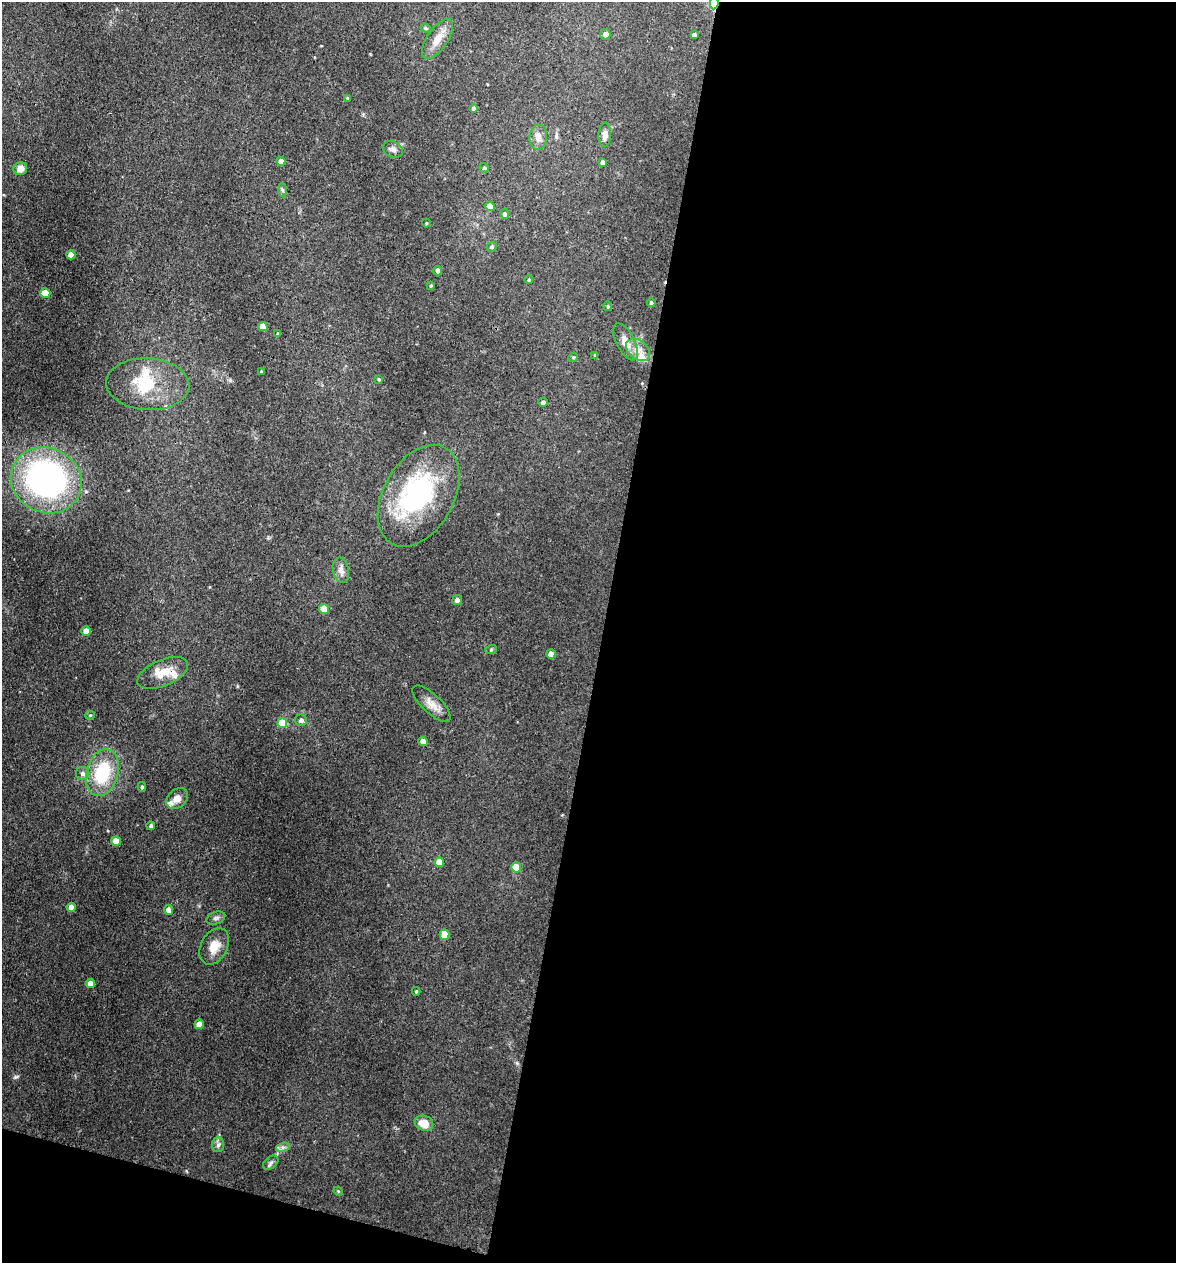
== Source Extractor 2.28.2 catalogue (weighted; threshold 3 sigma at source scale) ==
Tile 16 of 4 x 4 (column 4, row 4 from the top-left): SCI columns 3651-4824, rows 8-1268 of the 5073 x 5061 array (HDU 1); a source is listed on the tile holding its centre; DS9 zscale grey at full resolution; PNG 1178 x 1265 px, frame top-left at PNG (2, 2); each listed source drawn as its Kron ellipse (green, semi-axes under 4 px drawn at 4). Shown black and unused: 51% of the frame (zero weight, under 3 of 4 exposures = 1% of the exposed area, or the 3 px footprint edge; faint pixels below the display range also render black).
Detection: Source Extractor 2.28.2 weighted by HDU 2 'WHT'; one run over the whole footprint, this tile lists its part. Background 0.122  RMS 0.0083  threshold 0.0373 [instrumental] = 3 sigma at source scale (4.5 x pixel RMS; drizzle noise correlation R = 1.50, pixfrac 1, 0.05/0.05 arcsec/px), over >= 5 px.
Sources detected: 78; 1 inside a brighter object's white glare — neither listed nor drawn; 6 inside a brighter listed object's ellipse — not listed separately; the other 71 listed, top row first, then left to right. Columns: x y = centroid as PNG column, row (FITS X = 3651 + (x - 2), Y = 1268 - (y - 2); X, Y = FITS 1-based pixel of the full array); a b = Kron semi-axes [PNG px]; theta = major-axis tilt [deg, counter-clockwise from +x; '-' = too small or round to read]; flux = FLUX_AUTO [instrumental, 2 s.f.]
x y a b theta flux
714 3 6 4 83 78
426 28 5 4 - 1.1
605 34 5 5 - 3.2
694 35 4 4 - 2.3
437 39 23 10 56 10
347 98 4 4 - 0.83
473 108 4 4 - 1.8
605 135 12 6 88 4.5
538 137 12 9 84 5.4
393 149 10 8 -24 3.6
281 161 4 4 - 5.7
603 162 4 4 - 2.4
484 168 5 5 - 1.4
20 169 7 6 - 5.7
282 190 7 4 -88 1.4
490 206 5 4 - 9.1
505 214 5 4 - 2.4
426 223 4 4 - 0.85
492 247 5 4 - 1.3
71 255 4 4 - 7
438 271 5 4 - 3.4
529 280 4 3 - 0.93
431 286 4 3 - 0.78
45 293 5 5 - 14
651 303 4 4 - 1.5
608 306 5 4 - 0.95
263 327 5 4 - 10
277 334 3 3 - 0.93
626 342 20 9 -63 9.2
638 350 13 9 -40 7.7
595 355 3 3 - 0.86
573 357 5 4 - 1
261 372 3 3 - 0.82
379 379 4 3 - 0.97
148 384 41 26 -3 38
543 402 5 4 - 2.7
46 480 36 32 -25 240
419 496 55 35 60 110
341 570 13 8 -78 4.5
457 600 5 5 - 3.2
324 609 5 5 - 12
86 631 5 4 - 8.9
491 650 6 4 20 1
551 654 5 4 - 6.8
163 673 27 13 23 16
431 704 24 9 -43 8.1
90 715 5 4 - 0.95
301 720 6 6 - 2.1
282 723 5 5 - 20
423 741 4 4 - 7
83 773 6 6 - 2.9
102 773 24 16 74 45
142 787 5 4 - 1.3
177 798 12 9 43 7.6
151 826 4 4 - 2
116 841 5 4 - 13
439 862 5 4 - 13
516 867 5 5 - 18
71 907 4 4 - 7.5
169 910 5 4 - 5.1
216 918 10 6 20 2.4
445 934 5 5 - 17
214 946 19 13 62 12
91 983 4 4 - 7.8
416 991 4 3 - 0.96
199 1024 5 4 - 8.7
424 1123 9 7 -21 12
218 1145 7 6 - 2.3
283 1147 7 4 18 2.2
271 1163 9 5 41 2.3
338 1191 5 4 - 0.83
Overlapping masked pixels (flux is a lower limit): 1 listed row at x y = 714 3
Isophote crosses this tile's border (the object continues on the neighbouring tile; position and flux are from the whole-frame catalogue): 1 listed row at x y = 714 3